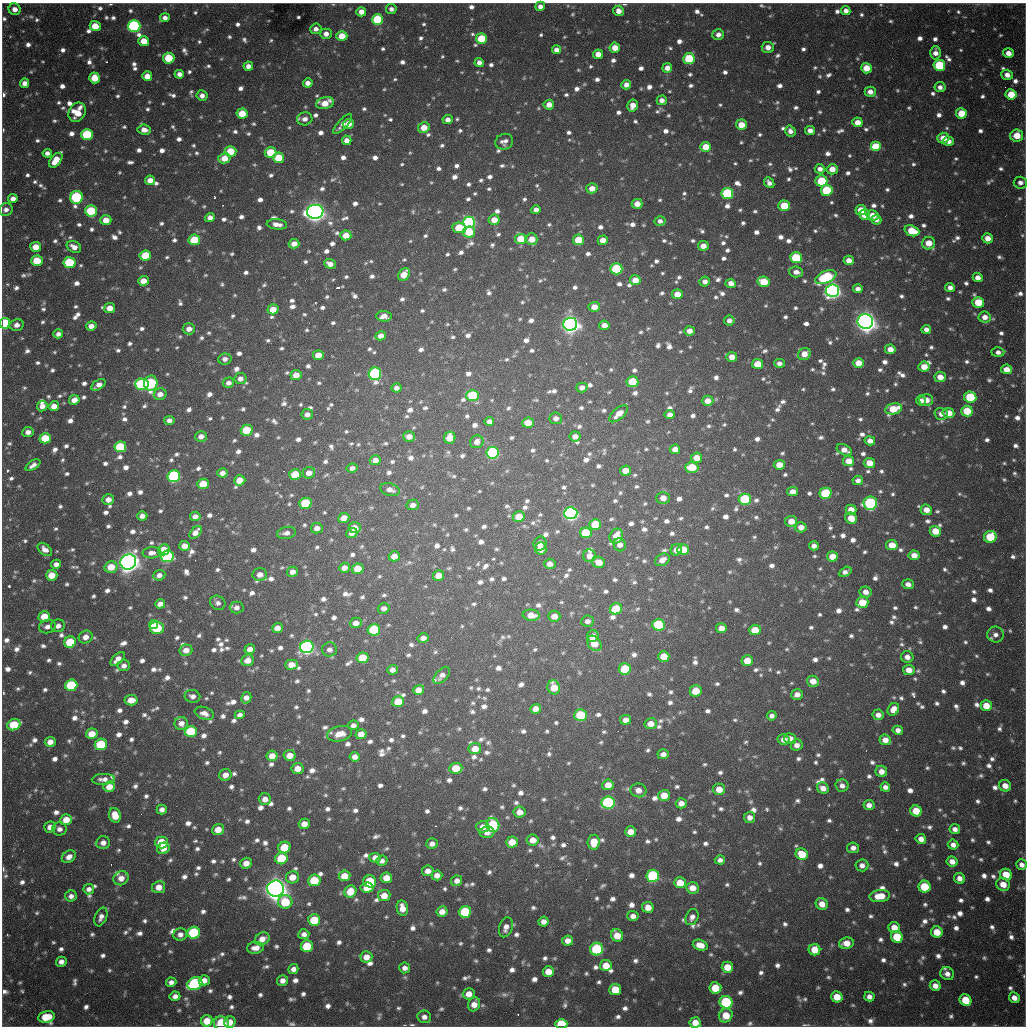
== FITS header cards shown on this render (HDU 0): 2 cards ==
NAXIS1  =                 1024 / length of data axis 1
NAXIS2  =                 1024 / length of data axis 2

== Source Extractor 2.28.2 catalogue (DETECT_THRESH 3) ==
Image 1024 x 1024 px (HDU 0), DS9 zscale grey, 1 PNG px = 1 image px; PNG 1028 x 1028 px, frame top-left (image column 1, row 1024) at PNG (2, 3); each listed source drawn as its Kron ellipse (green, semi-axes under 4 px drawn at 4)
Background 781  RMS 23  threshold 68.8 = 3 sigma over >= 5 px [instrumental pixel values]
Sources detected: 1747; of the 1747, the 500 brightest by FLUX_AUTO listed and drawn (1247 fainter detections omitted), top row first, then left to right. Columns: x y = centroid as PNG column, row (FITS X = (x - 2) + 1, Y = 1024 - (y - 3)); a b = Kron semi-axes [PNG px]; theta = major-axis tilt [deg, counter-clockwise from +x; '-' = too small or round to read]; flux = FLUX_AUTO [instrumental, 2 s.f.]
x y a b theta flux
540 6 5 4 - 9.1e+03
15 9 6 5 - 1.3e+04
391 9 5 5 - 7.9e+03
619 11 5 5 - 1.6e+04
846 11 5 4 - 8.9e+03
361 12 5 4 - 1.5e+04
165 18 5 4 - 8.3e+03
378 20 5 5 - 1.3e+05
95 26 5 5 - 3.1e+04
134 26 6 6 - 3.4e+05
316 29 6 5 - 8.5e+03
326 34 5 5 - 1.1e+04
718 34 6 5 - 1.0e+04
342 36 5 5 - 3.2e+04
481 39 5 5 - 5.9e+04
144 41 5 5 - 3.0e+04
768 47 6 5 - 1.2e+04
615 48 5 5 - 2.3e+04
556 50 4 4 - 1.1e+04
935 53 6 5 - 1.1e+04
1008 53 5 5 - 1.3e+04
598 54 5 5 - 1.9e+04
169 58 5 5 - 6.8e+04
689 59 6 5 - 9.8e+04
479 62 4 4 - 8.0e+03
939 65 6 5 - 1.2e+05
248 66 5 4 - 1.0e+04
667 68 5 4 - 1.2e+04
866 68 5 5 - 2.9e+04
179 74 5 4 - 9.5e+03
1007 75 5 5 - 1.0e+04
147 76 5 5 - 2.0e+04
95 78 5 5 - 3.7e+04
25 83 5 4 - 1.3e+04
308 83 5 4 - 1.1e+04
626 85 5 4 - 1.2e+04
940 87 5 5 - 8.4e+03
870 92 5 5 - 1.2e+04
1011 94 5 5 - 3.8e+04
202 96 5 5 - 9.4e+03
662 100 5 5 - 1.1e+04
325 103 9 5 14 2.8e+04
549 105 5 5 - 1.5e+04
633 105 6 5 - 1.7e+04
77 112 10 8 58 3.6e+04
961 113 5 5 - 3.9e+04
242 114 5 5 - 4.3e+04
305 119 8 6 14 9.9e+03
448 120 5 4 - 1.1e+04
857 122 5 5 - 1.8e+04
343 124 13 4 48 9.3e+03
348 124 5 5 - 2.1e+04
741 125 5 5 - 2.6e+04
424 128 6 5 - 2.4e+04
144 130 6 5 - 1.4e+04
810 130 5 4 - 1.1e+04
790 131 5 5 - 9.5e+03
87 135 6 5 - 1.3e+05
1017 135 6 6 - 3.3e+04
943 138 6 5 - 1.9e+04
347 140 5 4 - 1.3e+04
948 141 5 4 - 1.2e+04
504 142 9 8 - 9.4e+03
706 147 5 5 - 3.5e+04
876 147 5 5 - 6.3e+04
230 152 6 5 - 5.6e+04
271 152 6 5 - 5.9e+04
47 153 5 4 - 8.3e+03
224 158 6 5 - 2.4e+04
278 158 5 5 - 5.3e+04
56 160 8 5 52 3.1e+04
820 169 5 4 - 9.1e+03
832 169 5 5 - 1.8e+04
150 180 5 4 - 1.6e+04
821 181 6 5 - 8.3e+04
769 183 6 4 -49 8.1e+03
1020 183 6 6 - 8.3e+03
592 188 5 5 - 1.8e+04
827 190 6 5 - 1.1e+05
727 193 6 5 - 1.6e+05
77 197 6 6 - 2.0e+05
13 199 5 4 - 1.0e+04
637 204 5 5 - 1.5e+04
784 206 6 5 - 4.5e+04
6 210 7 6 - 8.4e+03
536 210 5 4 - 9.4e+03
861 210 5 5 - 2.6e+04
91 211 6 5 - 9.4e+04
315 212 8 7 - 1.4e+06
864 214 5 5 - 2.9e+04
873 215 6 5 - 2.3e+04
210 217 5 4 - 1.1e+04
106 220 5 5 - 2.0e+04
494 220 6 5 - 2.1e+04
876 220 5 4 - 8.1e+03
660 221 5 4 - 7.9e+03
469 222 6 5 - 3.7e+05
277 224 10 5 -6 1.3e+04
459 228 7 5 -5 5.2e+04
912 231 8 5 -20 4.4e+04
469 232 6 5 - 4.8e+04
346 235 5 5 - 2.6e+04
988 238 5 5 - 1.7e+04
521 239 5 5 - 4.5e+04
532 239 6 6 - 2.1e+04
194 240 6 5 - 6.2e+04
578 240 5 5 - 4.5e+04
603 240 5 5 - 2.0e+04
928 243 6 6 - 2.4e+04
294 244 5 4 - 1.4e+04
703 246 5 5 - 1.5e+04
36 247 5 5 - 2.4e+04
74 247 7 5 -27 1.3e+04
145 256 6 5 - 6.7e+04
796 258 6 5 - 9.8e+04
849 260 5 5 - 1.5e+04
37 261 6 5 - 4.7e+04
69 263 6 5 - 1.2e+05
330 264 6 4 -23 1.2e+04
616 269 6 5 - 1.2e+05
796 272 7 5 -5 1.1e+04
404 275 7 5 51 3.0e+04
826 277 11 6 23 1.5e+05
978 278 5 4 - 1.2e+04
635 280 5 5 - 2.3e+04
143 281 5 5 - 2.0e+04
705 281 5 5 - 9.1e+03
764 282 6 5 - 5.0e+04
731 283 5 4 - 1.4e+04
950 287 5 4 - 9.1e+03
858 289 5 4 - 9.9e+03
832 291 7 6 - 8.0e+05
677 294 5 5 - 2.3e+04
978 302 6 5 - 4.5e+04
594 307 5 5 - 1.8e+04
110 308 5 5 - 1.8e+04
273 309 5 5 - 2.6e+04
384 316 7 5 -2 1.5e+04
985 317 6 5 - 1.3e+04
729 320 5 5 - 8.3e+03
865 322 8 7 - 1.5e+06
5 323 5 5 - 1.4e+05
570 324 7 6 - 1.1e+06
17 325 7 6 - 1.1e+04
604 325 5 4 - 1.2e+04
91 326 5 4 - 1.2e+04
189 329 6 5 - 1.1e+04
926 329 5 4 - 8.6e+03
689 331 5 4 - 1.4e+04
58 334 5 4 - 8.1e+03
381 336 5 4 - 1.3e+04
890 349 5 5 - 1.6e+04
998 352 6 5 - 8.4e+03
804 354 6 6 - 1.8e+04
318 355 5 5 - 2.5e+04
732 357 5 5 - 1.8e+04
225 359 7 5 12 8.8e+03
779 363 5 4 - 8.7e+03
859 363 5 5 - 2.9e+04
758 364 5 5 - 4.0e+04
924 367 5 5 - 2.3e+04
1007 369 5 5 - 2.0e+04
375 374 6 6 - 2.9e+05
296 375 6 5 - 1.9e+04
940 377 6 5 - 1.9e+04
240 379 6 5 - 1.0e+04
632 382 6 5 - 5.4e+04
151 383 7 6 - 2.1e+05
228 383 6 5 - 8.2e+03
142 384 7 6 - 2.0e+05
98 385 8 4 34 1.2e+04
396 388 5 4 - 8.2e+03
582 388 5 5 - 9.2e+03
160 394 6 5 - 1.3e+04
473 395 6 5 - 1.1e+05
970 397 6 5 - 9.5e+04
74 400 5 5 - 1.5e+04
926 400 7 6 - 1.8e+04
708 401 6 5 - 1.7e+04
921 401 5 5 - 8.2e+03
42 406 5 5 - 1.2e+04
54 406 5 5 - 1.5e+04
893 409 8 5 11 4.8e+04
967 411 6 5 - 4.4e+04
948 413 6 5 - 2.3e+04
307 414 6 5 - 9.7e+03
619 414 11 5 42 1.7e+04
670 414 5 4 - 1.0e+04
941 414 7 6 - 9.6e+03
556 418 6 6 - 8.3e+03
169 420 5 4 - 9.5e+03
489 421 5 4 - 8.3e+03
528 423 6 5 - 2.3e+04
247 430 6 5 - 6.8e+04
28 432 5 5 - 9.4e+03
201 436 6 5 - 1.0e+04
409 436 6 5 - 1.5e+04
575 436 5 5 - 1.1e+04
45 438 6 5 - 6.3e+04
450 438 6 5 - 3.3e+04
870 441 5 4 - 1.2e+04
477 442 7 6 - 1.1e+04
120 447 6 5 - 9.9e+04
675 449 5 5 - 1.6e+04
844 450 8 5 -25 1.5e+04
493 453 6 6 - 3.3e+05
697 458 5 5 - 2.2e+04
375 460 5 5 - 1.2e+04
849 461 5 5 - 2.0e+04
869 463 5 5 - 2.2e+04
33 465 8 4 34 8.3e+03
779 465 5 5 - 2.2e+04
692 467 6 5 - 4.9e+04
352 468 5 4 - 8.4e+03
626 471 5 5 - 2.3e+04
222 473 5 4 - 1.1e+04
309 473 6 5 - 1.4e+04
295 474 6 5 - 5.7e+04
174 476 6 6 - 3.1e+05
240 480 6 5 - 2.8e+04
858 480 5 4 - 8.8e+03
203 484 6 5 - 4.8e+04
390 490 10 6 -15 1.1e+04
792 491 5 4 - 1.3e+04
825 493 6 5 - 1.0e+05
663 498 6 6 - 1.5e+04
745 499 6 5 - 1.3e+05
108 500 6 5 - 1.3e+04
305 503 6 5 - 9.7e+04
870 503 7 6 - 2.3e+05
413 505 6 5 - 9.3e+03
851 510 5 5 - 2.0e+04
926 510 6 5 - 1.5e+04
571 513 6 6 - 5.6e+05
142 516 5 4 - 1.1e+04
195 516 5 5 - 1.1e+04
519 517 6 5 - 2.9e+04
344 518 6 5 - 1.7e+04
851 518 6 5 - 2.6e+04
791 521 6 5 - 1.8e+04
595 524 6 5 - 5.2e+04
801 527 6 5 - 1.2e+04
317 528 6 5 - 9.5e+03
355 528 6 5 - 1.7e+04
935 531 5 5 - 2.9e+04
195 532 7 4 48 1.4e+04
286 533 9 6 10 8.8e+03
352 533 6 5 - 9.0e+03
586 533 6 5 - 6.7e+04
616 536 7 6 - 2.6e+04
990 537 6 6 - 6.6e+04
540 544 7 6 - 1.2e+04
620 545 6 6 - 1.0e+04
892 545 6 5 - 2.6e+04
184 546 5 5 - 1.6e+04
814 546 5 4 - 9.2e+03
541 548 6 6 - 1.8e+04
45 549 8 5 -40 1.1e+04
164 550 6 5 - 3.8e+04
676 550 6 5 - 1.4e+04
683 550 6 5 - 4.3e+04
152 553 9 5 2 1.2e+04
914 555 5 5 - 1.6e+04
167 556 6 6 - 2.3e+05
394 556 5 5 - 2.0e+04
590 556 6 6 - 1.8e+04
832 557 5 5 - 2.2e+04
662 560 8 5 30 1.3e+04
128 562 8 7 - 1.5e+06
599 562 6 5 - 2.2e+04
56 564 5 4 - 8.6e+03
550 564 6 5 - 1.2e+04
111 567 6 5 - 3.0e+04
344 568 5 5 - 1.3e+04
358 569 6 5 - 3.7e+04
292 572 5 5 - 1.2e+04
845 572 7 4 29 8.7e+03
52 575 6 5 - 2.7e+04
159 575 6 5 - 9.2e+03
260 575 7 6 - 1.3e+04
438 575 5 5 - 2.2e+04
908 584 6 5 - 9.3e+03
866 592 6 5 - 1.2e+04
862 602 6 5 - 3.8e+04
218 603 8 7 - 8.2e+03
160 604 5 4 - 1.0e+04
237 607 7 6 - 7.9e+03
384 608 6 5 - 8.4e+03
616 609 6 5 - 5.8e+04
531 615 8 5 -4 2.2e+04
44 616 6 5 - 2.9e+04
554 616 6 5 - 1.4e+04
588 621 6 5 - 8.4e+03
356 623 6 5 - 1.2e+04
154 625 4 4 - 3.7e+04
659 625 6 5 - 1.3e+05
58 626 7 6 - 9.0e+03
47 627 8 6 14 8.9e+03
157 628 7 6 - 1.0e+05
277 628 5 5 - 1.3e+04
721 628 5 5 - 1.5e+04
374 630 6 5 - 1.4e+05
755 630 6 5 - 3.2e+04
995 635 8 8 - 8.8e+03
593 636 6 5 - 1.2e+04
86 637 7 6 - 1.3e+04
423 638 5 5 - 1.0e+04
70 642 6 5 - 6.7e+04
594 643 8 6 -49 3.2e+04
307 647 7 6 - 5.9e+05
250 649 5 4 - 1.2e+04
329 649 7 7 - 8.7e+03
186 650 6 5 - 1.5e+04
664 656 5 5 - 2.9e+04
907 657 6 6 - 1.1e+04
363 658 6 5 - 6.5e+04
118 659 8 4 42 1.2e+04
248 660 6 5 - 1.7e+04
747 661 6 5 - 3.2e+04
291 665 6 5 - 2.0e+04
124 666 6 5 - 8.4e+03
625 669 6 5 - 7.1e+04
392 670 5 5 - 8.8e+03
909 670 6 5 - 1.6e+04
442 675 10 6 45 9.8e+03
813 681 6 5 - 1.8e+04
71 685 6 5 - 1.2e+05
554 687 7 6 - 3.2e+04
419 690 6 5 - 1.8e+04
696 691 6 5 - 4.2e+04
797 694 6 5 - 1.1e+04
192 696 8 6 -13 8.8e+03
246 698 6 5 - 1.2e+04
131 700 6 5 - 2.1e+04
398 702 6 5 - 4.2e+04
986 706 5 5 - 2.8e+04
535 709 5 5 - 1.5e+04
893 709 7 5 57 1.6e+04
204 713 10 6 -21 1.1e+04
240 715 5 4 - 8.1e+03
580 715 6 6 - 9.9e+04
878 715 5 5 - 1.0e+04
772 716 5 4 - 8.3e+03
625 720 5 5 - 1.2e+04
181 723 7 6 - 1.1e+04
651 724 6 5 - 1.8e+04
14 725 7 5 20 7.0e+04
353 725 5 4 - 8.5e+03
898 730 5 4 - 8.5e+03
191 732 6 5 - 1.0e+05
92 734 6 5 - 2.9e+04
340 734 13 7 13 2.3e+04
361 734 5 5 - 1.7e+04
790 738 6 5 - 1.2e+04
784 740 6 5 - 1.2e+04
885 740 6 5 - 1.5e+04
50 742 5 5 - 1.4e+04
101 744 6 5 - 9.2e+04
797 745 6 5 - 9.7e+03
475 749 6 5 - 2.3e+04
663 754 5 5 - 1.1e+04
290 755 6 5 - 2.1e+04
272 756 6 5 - 2.0e+04
355 757 5 4 - 1.1e+04
456 768 6 5 - 4.0e+04
298 769 6 5 - 1.8e+04
881 771 6 5 - 1.4e+04
225 775 6 5 - 1.4e+04
103 779 11 5 2 9.9e+03
608 785 6 5 - 2.0e+04
842 785 6 6 - 8.6e+03
1005 786 6 5 - 1.6e+04
109 787 6 5 - 2.1e+04
885 787 5 4 - 8.4e+03
823 788 6 5 - 1.3e+04
719 789 6 5 - 2.0e+04
638 790 8 7 - 1.4e+04
664 795 6 5 - 2.6e+04
265 799 6 6 - 1.3e+04
608 802 6 6 - 2.8e+05
681 803 5 5 - 1.3e+04
869 805 5 5 - 1.0e+04
162 809 5 5 - 8.8e+03
916 811 6 5 - 4.0e+04
519 812 6 5 - 1.5e+04
115 815 7 5 -72 2.6e+04
750 817 5 5 - 1.0e+04
66 820 6 5 - 2.4e+04
304 824 5 5 - 1.6e+04
493 825 7 6 - 1.6e+05
50 827 6 5 - 1.2e+04
483 827 6 5 - 1.3e+04
59 829 7 6 - 8.0e+03
955 829 5 5 - 9.4e+03
218 830 6 5 - 2.2e+04
487 832 7 6 - 1.1e+04
631 832 5 5 - 2.0e+04
921 839 5 5 - 1.3e+04
533 840 6 5 - 2.1e+04
161 842 6 6 - 5.4e+04
512 842 6 5 - 2.9e+04
594 842 7 6 - 3.0e+04
103 843 7 6 - 1.1e+04
432 844 6 5 - 9.2e+03
953 845 5 5 - 9.7e+03
284 847 6 5 - 5.8e+04
163 848 6 5 - 1.7e+04
853 848 6 5 - 9.0e+03
802 854 6 5 - 4.2e+04
69 857 7 5 36 1.2e+04
281 858 6 6 - 8.4e+04
375 858 6 5 - 1.4e+04
720 860 5 4 - 8.3e+03
382 861 6 5 - 8.0e+03
952 861 5 5 - 1.4e+04
246 863 6 5 - 1.6e+04
862 865 6 6 - 9.9e+03
1022 865 5 5 - 9.0e+03
428 871 6 5 - 1.2e+04
437 875 5 5 - 1.2e+04
1006 875 6 5 - 3.5e+04
344 876 6 5 - 2.8e+04
653 876 6 6 - 2.0e+05
292 877 6 6 - 2.3e+04
121 878 8 6 34 1.5e+04
386 878 5 5 - 2.3e+04
959 878 6 5 - 1.1e+04
314 880 6 5 - 6.9e+04
370 881 6 6 - 6.5e+04
457 881 5 5 - 9.6e+03
680 883 6 5 - 3.2e+04
1003 884 7 6 - 2.1e+04
159 887 6 6 - 1.8e+04
924 887 6 6 - 5.9e+04
367 888 6 5 - 3.1e+04
692 888 6 5 - 1.9e+04
89 889 5 5 - 8.6e+03
275 889 8 8 - 1.9e+06
350 891 6 5 - 3.7e+04
71 896 5 5 - 8.6e+03
384 896 6 6 - 2.2e+04
880 896 10 6 5 3.2e+04
285 902 7 7 - 6.9e+04
822 904 6 5 - 1.8e+04
648 907 6 5 - 1.9e+04
402 908 8 5 -79 1.8e+04
442 912 5 5 - 1.5e+04
465 912 6 6 - 1.1e+05
633 916 5 5 - 8.7e+03
101 917 10 6 68 9.2e+03
692 917 8 6 65 8.7e+03
314 920 6 5 - 6.3e+04
543 922 5 5 - 1.1e+04
506 927 10 6 72 1.1e+04
894 928 6 5 - 2.0e+04
937 932 6 5 - 3.1e+04
194 933 6 6 - 1.6e+05
180 934 7 6 - 9.6e+03
304 934 5 5 - 8.2e+03
617 935 6 6 - 2.8e+04
897 937 6 5 - 6.2e+04
262 939 8 6 27 1.5e+04
568 941 5 5 - 1.4e+04
846 943 7 5 11 2.1e+04
700 945 7 5 -19 2.0e+04
307 946 6 6 - 7.5e+04
255 948 8 6 8 1.3e+04
597 949 6 6 - 1.5e+05
814 950 6 5 - 3.0e+04
366 957 6 5 - 1.7e+04
61 962 5 5 - 1.0e+04
606 965 6 5 - 2.6e+04
727 967 6 5 - 2.8e+04
405 968 5 5 - 8.7e+03
293 969 5 5 - 9.4e+03
548 972 5 5 - 2.6e+04
947 974 7 6 - 1.0e+04
204 980 5 5 - 1.3e+04
282 981 5 5 - 1.1e+04
171 982 5 4 - 8.1e+03
195 983 8 6 25 2.4e+05
935 986 5 5 - 1.3e+04
715 988 6 5 - 4.5e+04
615 990 6 5 - 4.5e+04
469 994 6 5 - 1.8e+04
175 996 5 4 - 9.2e+03
837 997 6 5 - 3.1e+04
869 997 5 5 - 8.7e+03
1014 998 5 5 - 1.3e+04
965 1000 6 5 - 5.0e+04
726 1002 6 6 - 1.8e+05
474 1004 7 6 - 1.6e+04
726 1015 7 6 - 3.2e+04
46 1017 8 6 10 4.4e+04
424 1017 7 6 - 9.4e+03
207 1021 6 5 - 3.3e+04
230 1022 6 5 - 1.5e+04
221 1023 7 7 - 4.9e+04
695 1023 5 5 - 2.1e+04
561 1024 6 5 - 8.8e+04
At the frame edge (FLAGS 8, measured only in part): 4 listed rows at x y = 5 323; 221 1023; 695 1023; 561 1024
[1247 fainter detections neither listed nor drawn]

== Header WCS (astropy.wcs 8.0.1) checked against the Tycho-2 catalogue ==
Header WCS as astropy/WCSLIB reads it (CRVAL/CRPIX/CD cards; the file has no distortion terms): RA---TAN/DEC--TAN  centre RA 19:04:13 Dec -20:34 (286.05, -20.56 deg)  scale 1.18 arcsec/px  FOV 20.1' x 20.1'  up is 0 deg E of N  parity flipped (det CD > 0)
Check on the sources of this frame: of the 60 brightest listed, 16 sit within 1.6 arcsec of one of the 21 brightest Tycho-2 stars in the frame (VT <= 11.99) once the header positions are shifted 0.24 arcsec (0.03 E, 0.24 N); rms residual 0.55 arcsec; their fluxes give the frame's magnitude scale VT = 25.16 - 2.5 log10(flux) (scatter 0.30 mag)
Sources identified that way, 16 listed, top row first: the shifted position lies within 1.6 arcsec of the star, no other Tycho-2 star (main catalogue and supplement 1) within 3.2 arcsec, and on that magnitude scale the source's flux lands within +1.5 / -3 mag of the star's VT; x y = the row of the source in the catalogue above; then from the Tycho-2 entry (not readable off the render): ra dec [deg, ICRS J2000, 3 dp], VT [Tycho-2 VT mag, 2 dp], TYC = Tycho-2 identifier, HIP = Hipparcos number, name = IAU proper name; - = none
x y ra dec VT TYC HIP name
134 26 285.922 -20.401 11.84 6290-1553-1 - -
87 135 285.906 -20.437 11.70 6290-1190-1 - -
77 197 285.902 -20.457 11.63 6290-1914-1 - -
469 222 286.039 -20.466 11.64 6291-2563-1 - -
832 291 286.166 -20.490 11.06 6291-1861-1 - -
865 322 286.177 -20.500 9.72 6291-280-1 - -
570 324 286.074 -20.500 10.56 6291-2482-1 - -
375 374 286.006 -20.516 11.38 6291-2555-1 - -
174 476 285.935 -20.549 11.40 6290-1670-1 - -
571 513 286.074 -20.562 10.72 6291-940-1 - -
128 562 285.919 -20.577 9.38 6290-1734-1 - -
307 647 285.981 -20.605 11.19 6290-1602-1 - -
608 802 286.086 -20.657 11.94 6295-2470-1 - -
653 876 286.102 -20.681 11.90 6295-452-1 - -
275 889 285.970 -20.684 9.47 6294-85-1 - -
597 949 286.082 -20.705 11.99 6295-205-1 - -